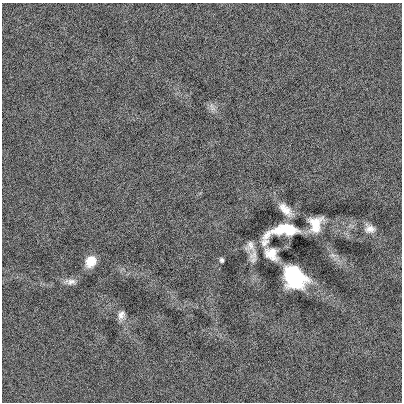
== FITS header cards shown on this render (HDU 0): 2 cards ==
NAXIS1  =                  400
NAXIS2  =                  400

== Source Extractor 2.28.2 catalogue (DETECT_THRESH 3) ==
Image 400 x 400 px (HDU 0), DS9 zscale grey, 1 PNG px = 1 image px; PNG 404 x 404 px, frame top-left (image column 1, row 400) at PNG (2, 3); no overlay
Background 5.03e-04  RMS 0.098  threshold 0.294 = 3 sigma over >= 5 px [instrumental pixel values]
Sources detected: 12; all 12 listed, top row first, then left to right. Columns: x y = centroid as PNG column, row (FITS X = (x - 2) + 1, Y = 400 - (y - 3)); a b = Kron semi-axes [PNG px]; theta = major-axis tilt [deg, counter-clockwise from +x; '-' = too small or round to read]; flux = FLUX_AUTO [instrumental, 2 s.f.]
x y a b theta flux
213 108 8 4 -72 21
285 210 19 8 -45 72
315 224 14 10 77 130
370 229 14 11 -12 47
284 231 37 12 16 330
250 246 15 13 80 57
271 254 16 13 -45 81
222 260 4 3 - 13
91 261 11 9 60 110
294 276 20 15 -45 540
70 282 15 7 0 37
121 315 10 7 70 36